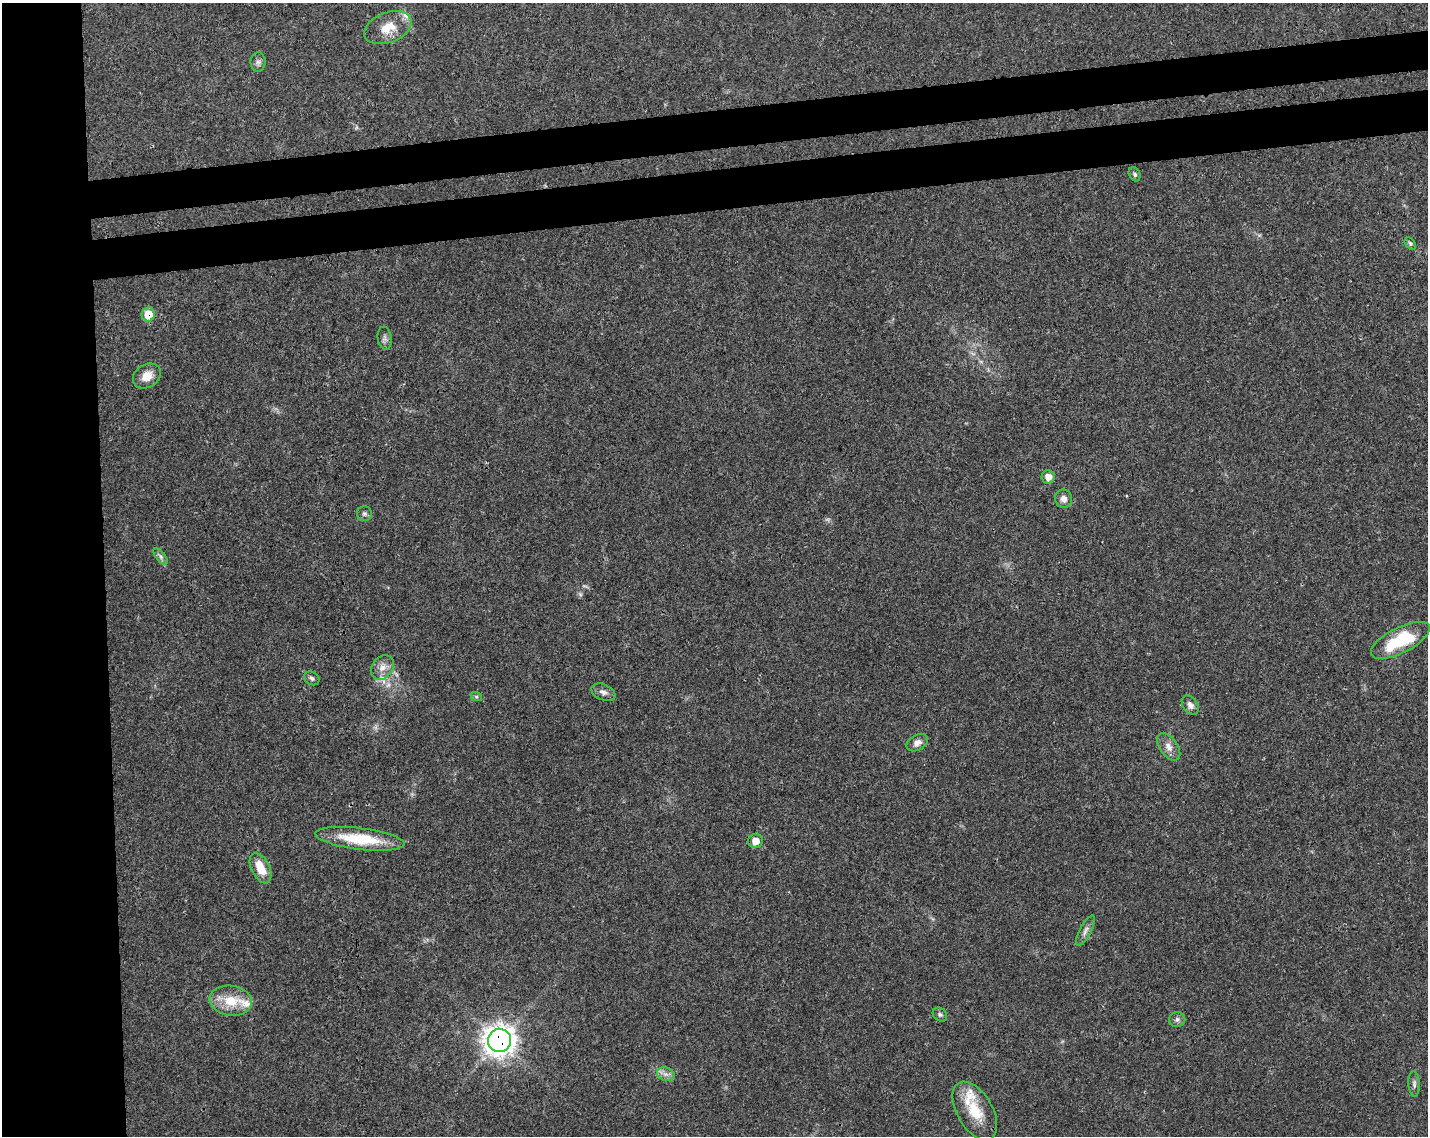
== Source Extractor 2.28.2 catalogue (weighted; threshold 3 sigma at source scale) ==
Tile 7 of 3 x 4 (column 1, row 3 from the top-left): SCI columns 57-1482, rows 1190-2323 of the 4348 x 4649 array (HDU 1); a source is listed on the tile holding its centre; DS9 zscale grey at full resolution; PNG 1430 x 1138 px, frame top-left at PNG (2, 3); each listed source drawn as its Kron ellipse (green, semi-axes under 4 px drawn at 4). Shown black and unused: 14% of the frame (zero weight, under 3 of 4 exposures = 5% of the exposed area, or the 3 px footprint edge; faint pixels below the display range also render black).
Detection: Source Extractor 2.28.2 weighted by HDU 2 'WHT'; one run over the whole footprint, this tile lists its part. Background 0.025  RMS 0.0029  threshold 0.013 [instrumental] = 3 sigma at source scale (4.5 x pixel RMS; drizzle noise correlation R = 1.50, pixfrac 1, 0.0396/0.0396 arcsec/px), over >= 5 px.
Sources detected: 35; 1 too faint to see at this stretch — neither listed nor drawn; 4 inside a brighter listed object's ellipse — not listed separately; the other 30 listed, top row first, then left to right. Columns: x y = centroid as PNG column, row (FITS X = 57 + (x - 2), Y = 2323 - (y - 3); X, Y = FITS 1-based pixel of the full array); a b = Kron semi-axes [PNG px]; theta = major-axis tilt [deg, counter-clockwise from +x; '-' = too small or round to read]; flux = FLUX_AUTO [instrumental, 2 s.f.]
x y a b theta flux
388 28 25 15 22 6.4
258 62 9 7 -90 0.98
1135 174 7 5 -63 0.64
1410 244 7 5 -51 0.5
148 314 7 6 - 6
385 338 11 7 -81 0.98
147 376 15 11 32 3.5
1048 477 6 6 - 2
1064 499 9 8 - 1.9
364 514 7 7 - 0.78
161 556 10 4 -52 0.81
1400 640 32 12 27 16
382 667 13 10 53 2.5
312 678 8 6 -31 0.78
603 692 13 8 -23 1.4
476 696 6 4 -19 0.41
1190 705 11 7 -55 1.6
917 743 11 7 29 1.8
1169 747 16 9 -54 2.2
360 839 45 10 -7 14
755 841 7 7 - 2.7
261 868 16 9 -63 5.4
1085 931 17 5 62 1.5
231 1001 21 15 -9 7.4
940 1015 8 6 -39 0.69
1177 1019 8 7 - 0.99
500 1041 11 11 - 310
666 1074 9 6 -20 1.4
1414 1084 12 5 -87 1
975 1111 32 17 -60 9.5
Overlapping masked pixels (flux is a lower limit): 2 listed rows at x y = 148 314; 500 1041